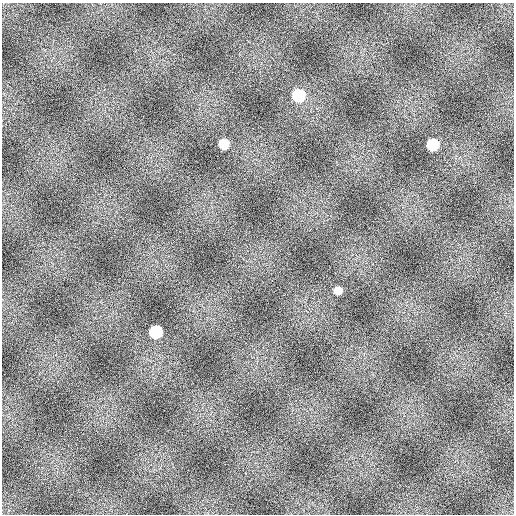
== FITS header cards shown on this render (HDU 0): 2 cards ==
NAXIS1  =                  512
NAXIS2  =                  512

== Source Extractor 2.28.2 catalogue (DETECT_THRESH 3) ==
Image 512 x 512 px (HDU 0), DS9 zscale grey, 1 PNG px = 1 image px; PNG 516 x 516 px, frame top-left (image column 1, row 512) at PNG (2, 3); no overlay
Background 2.55e+07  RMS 780000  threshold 2.33e+06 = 3 sigma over >= 5 px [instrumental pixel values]
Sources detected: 5; all 5 listed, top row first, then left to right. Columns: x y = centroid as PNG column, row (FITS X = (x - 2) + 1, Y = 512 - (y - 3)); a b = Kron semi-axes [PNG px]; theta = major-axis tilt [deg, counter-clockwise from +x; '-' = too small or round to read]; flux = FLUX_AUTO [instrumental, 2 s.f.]
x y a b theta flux
298 95 9 9 - 2.7e+09
224 144 8 8 - 7.4e+08
432 145 8 8 - 1.6e+09
338 290 7 7 - 3.1e+08
156 332 9 9 - 2.5e+09